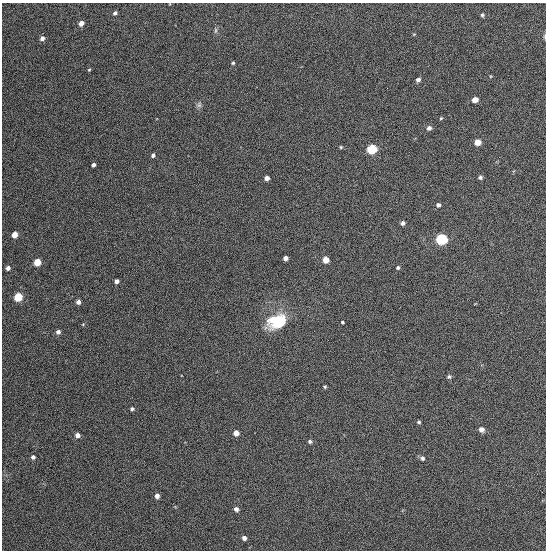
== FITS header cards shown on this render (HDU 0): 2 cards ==
NAXIS1  =                  544
NAXIS2  =                  548

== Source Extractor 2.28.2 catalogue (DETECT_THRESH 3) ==
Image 544 x 548 px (HDU 0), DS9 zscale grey, 1 PNG px = 1 image px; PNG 548 x 552 px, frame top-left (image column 1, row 548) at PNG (2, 3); no overlay
Background 1350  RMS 63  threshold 188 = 3 sigma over >= 5 px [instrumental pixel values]
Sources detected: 50; all 50 listed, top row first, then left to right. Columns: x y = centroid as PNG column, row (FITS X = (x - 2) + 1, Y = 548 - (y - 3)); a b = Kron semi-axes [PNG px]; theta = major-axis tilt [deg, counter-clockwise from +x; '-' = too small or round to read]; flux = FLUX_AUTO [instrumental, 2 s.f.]
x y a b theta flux
115 13 5 4 - 11000
482 15 5 4 - 6500
81 23 5 4 - 30000
215 30 8 4 82 7800
414 34 5 3 - 3400
545 37 7 3 -90 7400
42 38 5 4 - 16000
233 63 4 3 - 5600
89 70 4 3 - 4400
418 80 5 4 - 13000
475 100 5 4 - 33000
199 105 7 7 - 11000
441 118 4 3 - 4200
429 128 5 5 - 15000
477 142 5 5 - 52000
341 147 5 4 - 5200
371 149 6 5 - 320000
153 155 4 4 - 12000
93 165 4 3 - 13000
480 177 5 4 - 9600
267 178 4 4 - 23000
438 205 5 4 - 11000
403 223 5 4 - 13000
15 235 5 4 - 57000
441 239 6 5 - 530000
285 258 4 4 - 21000
326 260 5 5 - 52000
37 262 5 5 - 110000
398 267 5 4 - 7000
8 268 4 4 - 19000
117 281 4 4 - 18000
18 297 5 5 - 230000
78 302 4 4 - 18000
277 322 20 14 23 190000
342 322 3 3 - 5400
83 324 5 3 - 3400
58 332 5 5 - 15000
449 377 6 5 - 8100
325 387 4 3 - 5600
132 409 4 3 - 8300
419 422 4 3 - 5900
481 429 6 5 - 19000
236 433 5 5 - 35000
77 435 5 5 - 19000
310 441 5 4 - 8500
33 457 5 5 - 12000
422 458 6 5 - 9800
157 496 5 5 - 19000
236 509 5 5 - 14000
244 538 4 4 - 14000
At the frame edge (FLAGS 8, measured only in part): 1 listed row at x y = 545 37